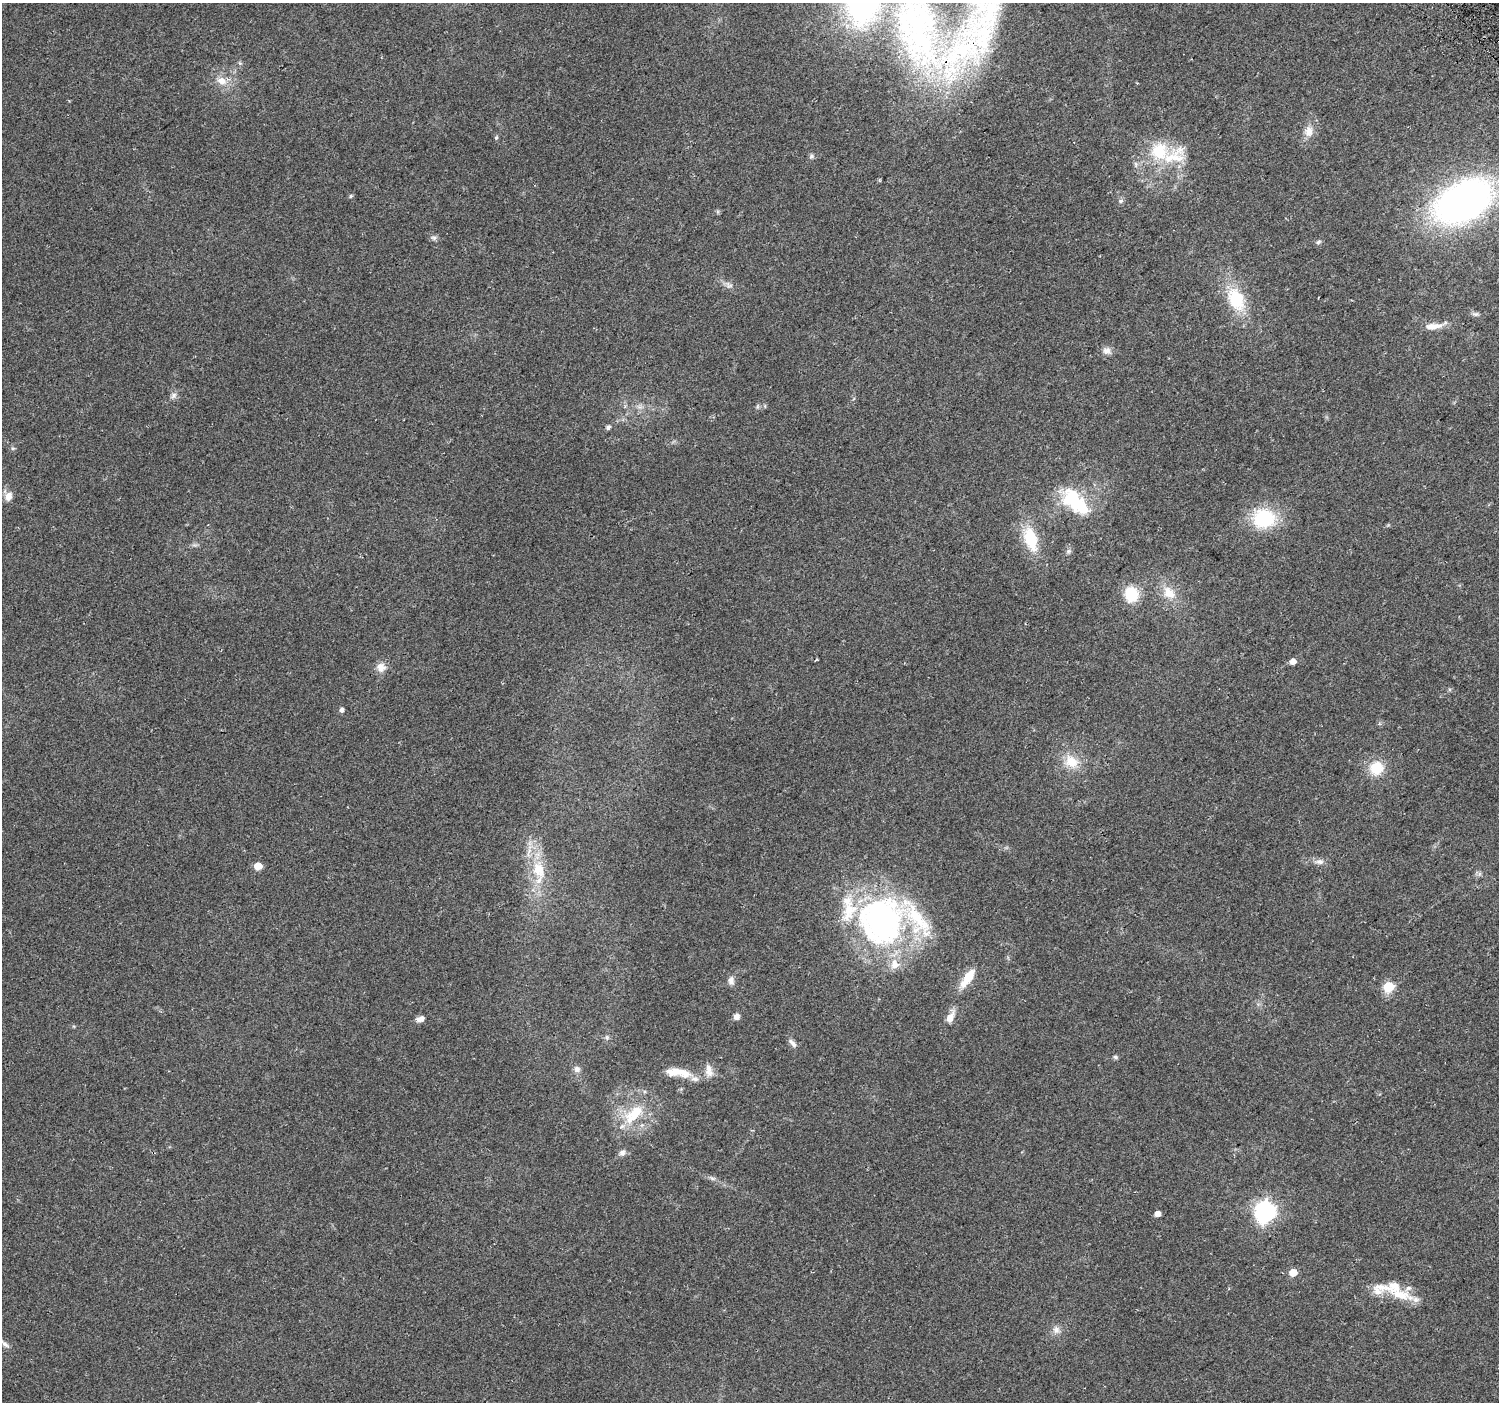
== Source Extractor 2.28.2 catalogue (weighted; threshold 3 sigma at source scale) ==
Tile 10 of 4 x 4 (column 2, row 3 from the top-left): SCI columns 1530-3026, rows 1623-3022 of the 6047 x 5984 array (HDU 1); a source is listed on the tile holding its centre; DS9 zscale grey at full resolution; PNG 1501 x 1404 px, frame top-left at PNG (2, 3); no overlay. Shown black and unused: <1% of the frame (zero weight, under 2 of 3 exposures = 2% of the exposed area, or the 3 px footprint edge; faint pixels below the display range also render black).
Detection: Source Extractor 2.28.2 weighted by HDU 2 'WHT'; one run over the whole footprint, this tile lists its part. Background 0.0578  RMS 0.011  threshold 0.0499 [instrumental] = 3 sigma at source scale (4.5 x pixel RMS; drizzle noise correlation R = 1.50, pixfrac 1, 0.0396/0.0396 arcsec/px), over >= 5 px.
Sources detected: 80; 2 inside a brighter object's white glare — not listed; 15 inside a brighter listed object's ellipse — not listed separately; the other 63 listed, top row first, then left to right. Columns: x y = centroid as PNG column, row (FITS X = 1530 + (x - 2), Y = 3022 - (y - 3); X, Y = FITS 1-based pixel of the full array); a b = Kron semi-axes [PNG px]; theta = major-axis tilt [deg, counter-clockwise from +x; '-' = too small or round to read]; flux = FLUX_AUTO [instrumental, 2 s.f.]
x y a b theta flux
918 27 161 65 -77 470
240 63 6 4 -45 1.7
222 81 16 11 -21 13
1137 83 3 3 - 0.8
1309 131 16 12 80 12
496 137 6 4 63 1.8
1159 151 26 25 - 49
811 156 7 7 - 2.5
1136 164 9 5 86 3.1
351 196 6 4 29 1.7
1121 201 7 5 22 2.5
1463 202 58 35 27 460
434 238 9 7 -8 3.2
1318 242 8 6 32 2.5
729 285 12 8 -45 5.2
1236 299 34 21 -64 52
1475 314 11 5 -5 3.1
1433 326 28 7 10 14
1107 351 12 10 -21 6.4
173 396 10 8 47 4.6
765 406 6 3 -72 1.2
640 407 11 6 -3 5
757 407 8 3 71 1.8
608 427 6 5 - 3.2
13 448 7 5 -20 1.9
8 496 12 9 -77 10
1080 507 51 17 -28 54
1264 518 21 17 -3 81
1030 539 32 15 -73 43
195 545 8 5 -10 2.5
1068 551 8 6 52 2.9
1169 593 20 16 -42 21
1131 594 13 11 -76 44
1293 661 5 5 - 9.3
381 667 12 12 - 10
342 710 7 5 84 2.8
1071 762 21 17 -28 25
1376 768 19 18 - 26
1319 862 14 7 -3 6.1
258 866 5 5 - 20
539 869 31 18 -72 40
1479 874 7 4 71 2.2
883 922 54 48 -67 300
968 977 23 9 55 26
731 981 12 8 -88 5.5
1388 987 6 6 - 68
736 1016 7 7 - 5.4
950 1017 16 8 60 11
420 1019 9 6 16 6.8
607 1037 8 5 -71 2.5
792 1043 13 6 -46 4.8
1115 1057 7 4 -11 2.1
577 1069 9 8 - 4.7
678 1072 41 12 -7 27
634 1114 38 17 43 48
622 1153 9 7 45 5
712 1178 11 5 -19 3.8
1265 1212 8 8 - 590
1157 1214 5 4 - 7.9
1293 1273 5 5 - 22
1400 1295 34 13 -13 30
1056 1330 12 10 -58 6.9
5 1344 16 6 -40 5.2
Overlapping masked pixels (flux is a lower limit): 1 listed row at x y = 918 27
Isophote crosses this tile's border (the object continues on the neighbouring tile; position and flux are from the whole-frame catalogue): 3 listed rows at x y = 918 27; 1463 202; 5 1344